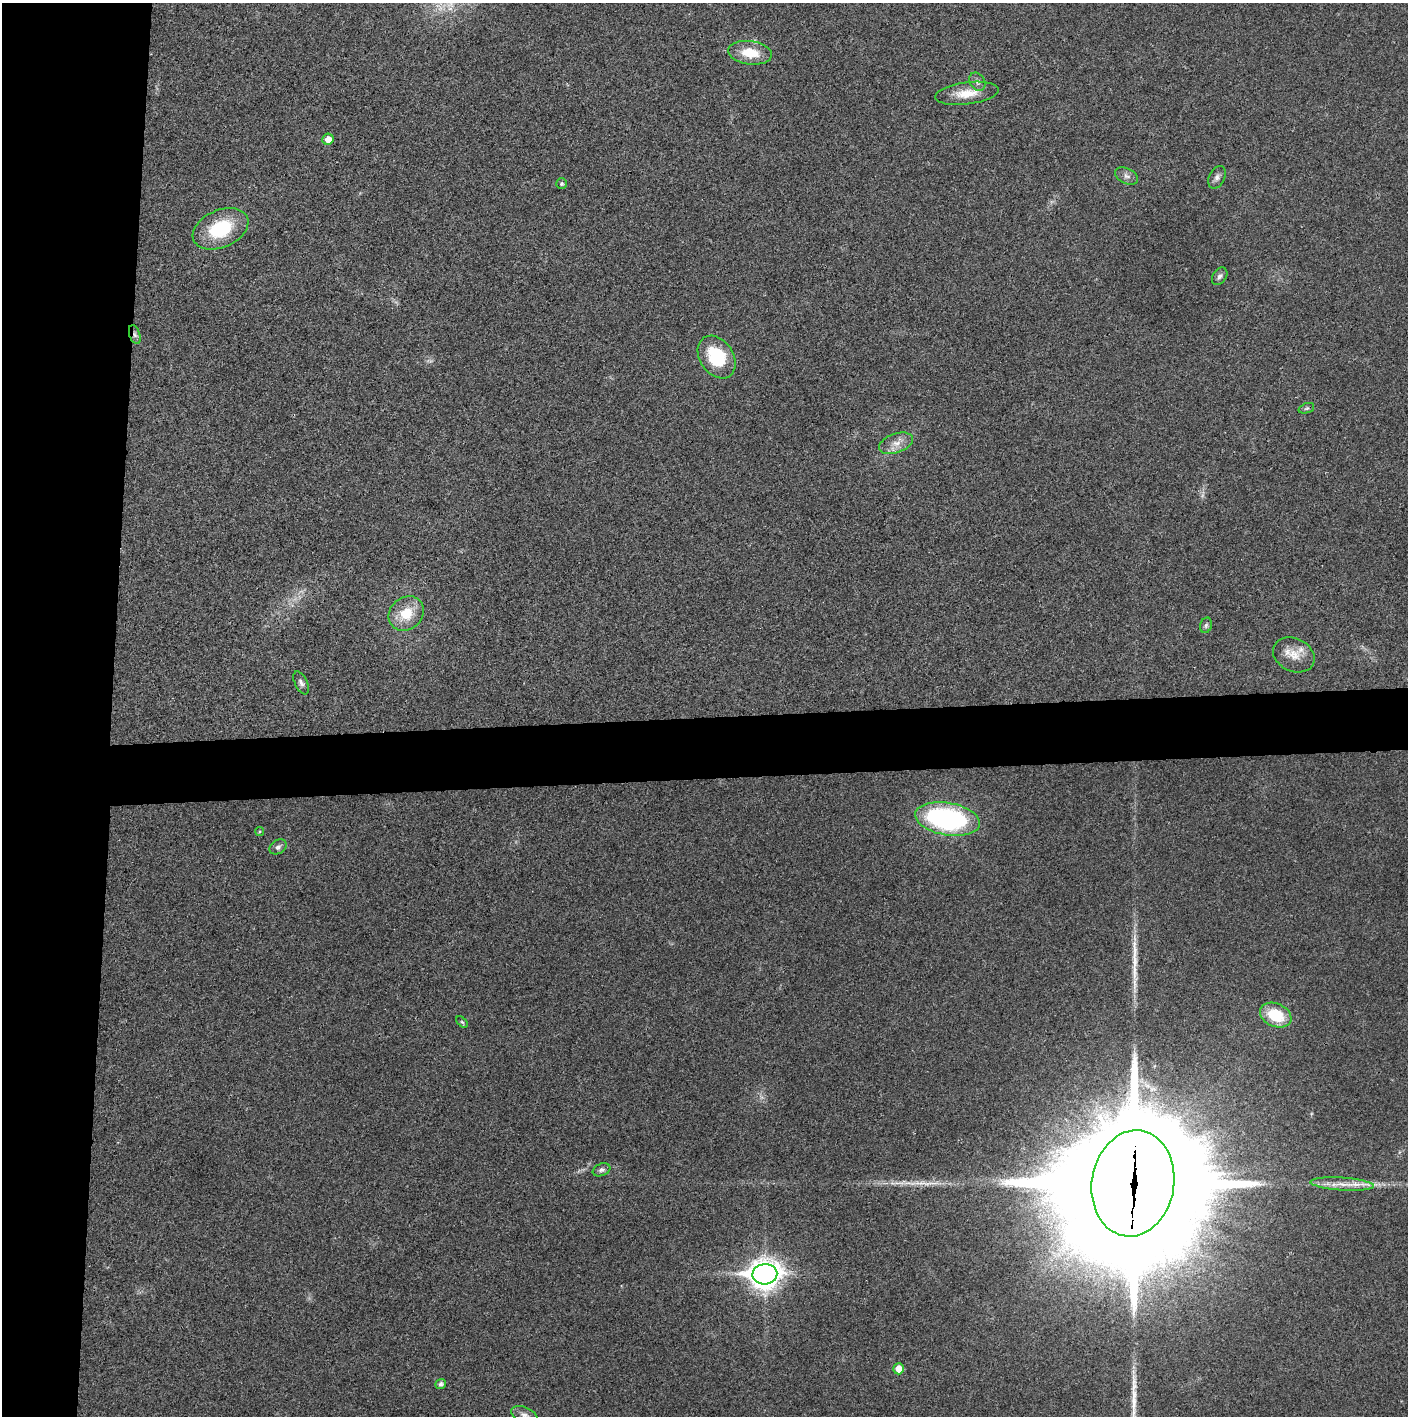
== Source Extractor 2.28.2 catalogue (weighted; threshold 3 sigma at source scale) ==
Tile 4 of 3 x 3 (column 1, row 2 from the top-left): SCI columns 2-1407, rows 1415-2828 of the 4224 x 4243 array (HDU 1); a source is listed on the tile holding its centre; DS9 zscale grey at full resolution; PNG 1410 x 1418 px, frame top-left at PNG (2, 3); each listed source drawn as its Kron ellipse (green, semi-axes under 4 px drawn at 4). Shown black and unused: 12% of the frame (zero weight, under 3 of 4 exposures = <1% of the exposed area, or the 3 px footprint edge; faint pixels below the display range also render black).
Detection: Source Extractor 2.28.2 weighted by HDU 2 'WHT'; one run over the whole footprint, this tile lists its part. Background 0.0247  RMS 0.006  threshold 0.0272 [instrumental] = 3 sigma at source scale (4.5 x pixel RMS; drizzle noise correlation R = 1.50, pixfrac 1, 0.05/0.05 arcsec/px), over >= 5 px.
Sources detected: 33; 1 too faint to see at this stretch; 3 long thin detections or spike segments (spike, bleed or trail) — neither listed nor drawn; the other 29 listed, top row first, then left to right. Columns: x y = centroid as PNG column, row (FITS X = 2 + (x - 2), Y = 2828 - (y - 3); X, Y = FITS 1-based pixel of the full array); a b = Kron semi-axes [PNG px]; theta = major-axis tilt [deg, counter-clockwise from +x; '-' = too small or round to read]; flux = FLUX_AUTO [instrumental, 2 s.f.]
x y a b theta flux
750 53 22 11 -7 15
977 82 10 7 -55 2.4
967 93 32 11 7 12
328 139 6 5 - 5.5
1127 176 12 7 -26 2.8
1217 177 12 7 63 2.8
561 184 5 5 - 1.1
221 229 29 18 24 35
1220 276 9 6 55 2.2
135 335 10 5 -72 2
717 357 23 16 -56 33
1306 408 8 5 19 1.2
896 443 18 9 20 6.4
406 613 19 16 42 16
1206 625 8 5 74 1.4
1294 655 22 16 -25 10
301 683 12 6 -64 2.2
947 819 33 16 -10 120
260 832 4 4 - 0.77
278 847 9 6 31 2.1
1276 1015 16 11 -24 22
462 1022 7 4 -44 0.93
602 1170 9 6 21 2
1133 1183 53 41 81 40000
1342 1184 32 6 -4 9.2
765 1274 12 10 3 810
899 1369 5 5 - 7
440 1384 5 5 - 1.9
524 1415 14 7 -23 3.1
Overlapping masked pixels (flux is a lower limit): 2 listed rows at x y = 135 335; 1133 1183
Isophote crosses this tile's border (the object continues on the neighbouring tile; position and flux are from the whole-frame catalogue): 1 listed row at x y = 524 1415